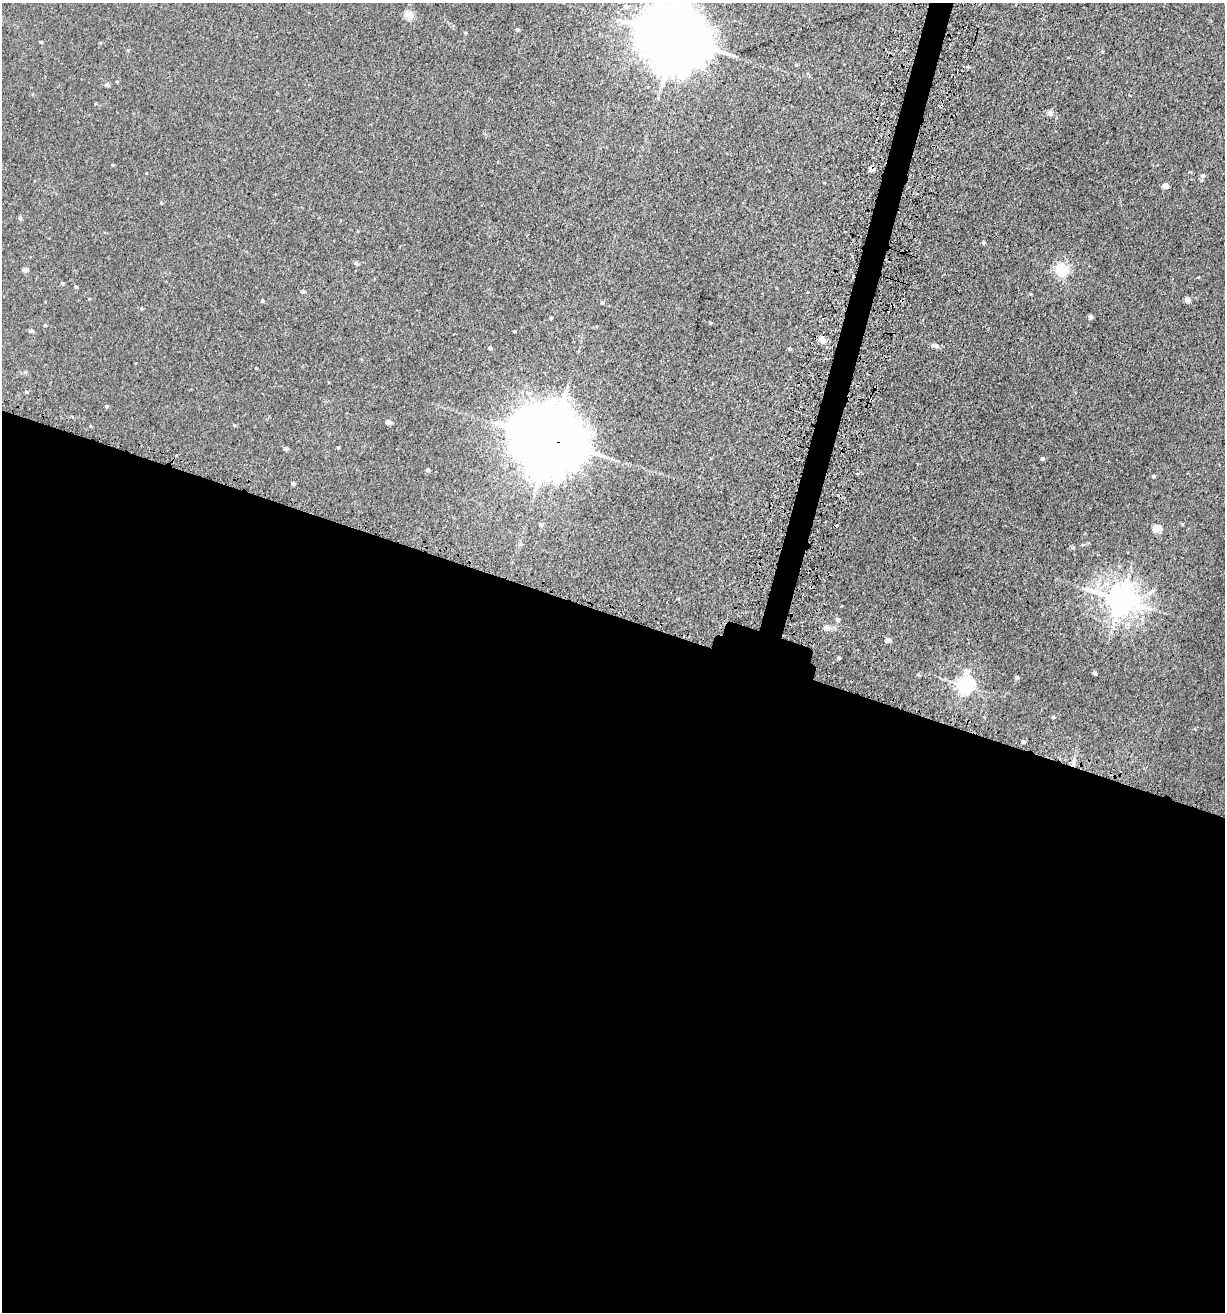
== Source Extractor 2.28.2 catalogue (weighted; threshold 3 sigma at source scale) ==
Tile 14 of 4 x 4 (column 2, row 4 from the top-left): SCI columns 1400-2622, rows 61-1370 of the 5414 x 5354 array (HDU 1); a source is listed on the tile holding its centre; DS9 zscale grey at full resolution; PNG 1227 x 1314 px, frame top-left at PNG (2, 3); no overlay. Shown black and unused: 55% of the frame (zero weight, under 3 of 5 exposures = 5% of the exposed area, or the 3 px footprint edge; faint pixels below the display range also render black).
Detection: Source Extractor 2.28.2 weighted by HDU 2 'WHT'; one run over the whole footprint, this tile lists its part. Background 0.0209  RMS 0.003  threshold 0.0135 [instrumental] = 3 sigma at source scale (4.5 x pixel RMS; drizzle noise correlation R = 1.50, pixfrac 1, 0.05/0.05 arcsec/px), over >= 5 px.
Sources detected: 63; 1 cosmic-ray / hot-pixel residue — not listed; the other 62 listed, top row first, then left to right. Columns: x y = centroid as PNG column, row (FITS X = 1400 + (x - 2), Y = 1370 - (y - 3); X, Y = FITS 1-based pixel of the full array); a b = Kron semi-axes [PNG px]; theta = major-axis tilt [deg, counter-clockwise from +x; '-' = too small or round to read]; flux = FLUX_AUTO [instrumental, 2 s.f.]
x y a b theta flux
626 6 7 6 - 1.1
409 14 12 10 -35 2.1
517 30 4 4 - 0.62
465 33 4 4 - 0.31
676 38 22 18 -28 2700
41 42 4 3 - 0.31
128 50 5 4 - 0.35
107 84 6 4 19 0.44
1050 113 8 7 - 0.93
113 165 4 3 - 0.28
872 168 4 4 - 2.9
1203 175 6 6 - 0.66
1165 186 5 4 - 3.5
161 203 4 4 - 0.27
20 218 6 4 -72 0.42
984 242 4 4 - 0.49
356 263 5 4 - 0.69
25 270 6 4 19 1.3
1062 270 6 6 - 51
62 283 4 3 - 0.55
76 287 5 4 - 0.48
302 291 4 4 - 0.69
1030 294 4 3 - 0.24
1187 300 4 4 - 2.5
263 301 4 4 - 0.49
602 303 4 3 - 0.52
141 308 5 3 - 0.26
1090 317 4 4 - 1.2
551 318 3 3 - 0.42
45 325 4 4 - 0.33
31 331 6 5 - 0.6
822 339 9 6 -38 2.4
935 346 10 5 -10 0.91
490 348 4 3 - 0.76
789 349 3 3 - 0.72
25 372 5 5 - 0.38
26 392 4 4 - 0.35
106 406 4 3 - 0.44
388 422 5 4 - 1.5
234 425 4 4 - 0.37
90 426 4 3 - 0.25
550 439 23 18 -25 3400
338 447 3 3 - 0.35
286 449 4 3 - 1.2
1042 459 4 4 - 0.58
428 470 4 3 - 0.76
1153 476 4 4 - 0.57
293 483 4 3 - 0.85
541 524 5 4 - 0.81
1157 528 5 5 - 9.1
1121 600 10 8 -15 520
838 619 5 5 - 0.45
827 628 10 6 -29 1.1
888 640 4 4 - 2
839 658 3 3 - 0.48
966 671 7 7 - 1.6
1094 673 4 3 - 0.8
1017 677 5 4 - 0.38
965 685 6 6 - 110
1053 717 4 3 - 0.33
1023 742 4 3 - 0.71
1074 762 12 3 76 0.99
Overlapping masked pixels (flux is a lower limit): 2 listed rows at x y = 872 168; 550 439
Isophote crosses this tile's border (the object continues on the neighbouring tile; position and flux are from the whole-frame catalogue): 1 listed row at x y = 676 38